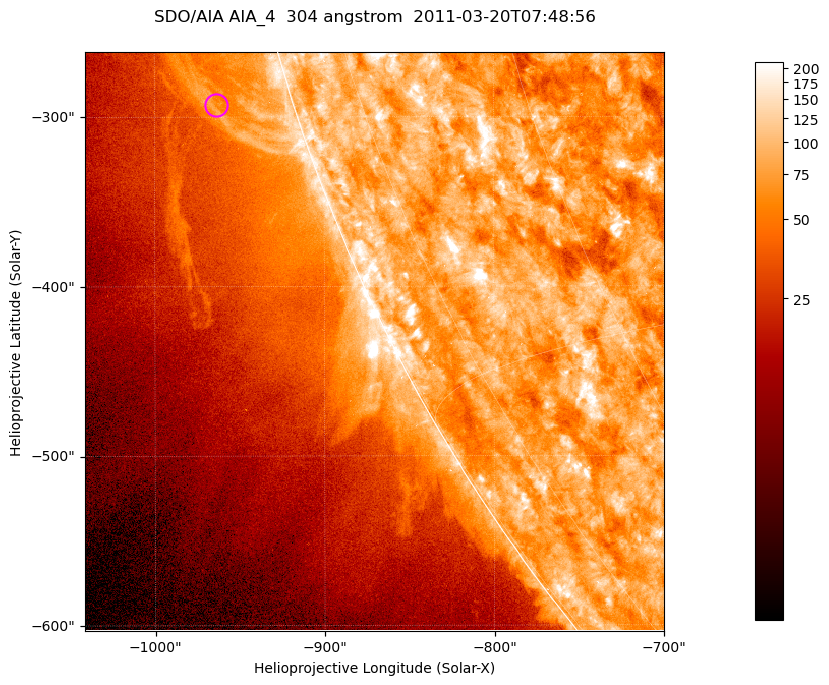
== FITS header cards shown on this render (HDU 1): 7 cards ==
TELESCOP= 'SDO/AIA '           / For AIA: SDO/AIA
INSTRUME= 'AIA_4   '           / For AIA: AIA_ATA1, AIA_ATA2, AIA_ATA3 or AIA_AT
WAVELNTH=                  304 / [angstrom] Wavelength
WAVEUNIT= 'angstrom'           / Wavelength unit: angstrom
DATE-OBS= '2011-03-20T07:48:56.123' / [ISO] Date when observation started; ISO 8
CTYPE1  = 'HPLN-TAN'           / CTYPE1; Typically HPLN
CTYPE2  = 'HPLT-TAN'           / CTYPE2; Typically HPLT

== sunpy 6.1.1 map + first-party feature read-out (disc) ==
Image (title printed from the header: SDO/AIA AIA_4  304 angstrom  2011-03-20T07:48:56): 569 x 569 px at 0.6 arcsec/px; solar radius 964 arcsec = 1605 px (partial field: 1.8% of the solar disc is inside the frame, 45% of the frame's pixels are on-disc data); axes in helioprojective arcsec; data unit not stated in the header (colour bar unlabelled)
Orientation: roll -0.132 deg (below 1 deg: not rotated)
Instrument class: DISC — disc imager (sunpy class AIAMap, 304 A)
Bright regions (active regions / flare kernels): reference = the on-disc median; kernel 5 px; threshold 5 sigma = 127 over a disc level ~79.2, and >= 1.15x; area >= 323 px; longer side >= 7 px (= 4.2 arcsec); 0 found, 0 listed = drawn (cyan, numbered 1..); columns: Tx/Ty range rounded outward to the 2 arcsec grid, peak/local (2 s.f.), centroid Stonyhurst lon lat
Off-limb structures (1.02-1.3 R_sun): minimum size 161 px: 5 found; the strongest spans PA ~105..110 deg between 1.02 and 1.07 R_sun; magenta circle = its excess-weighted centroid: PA ~105 deg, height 1.05 R_sun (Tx ~-964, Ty ~-292 arcsec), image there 1.6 x the reference